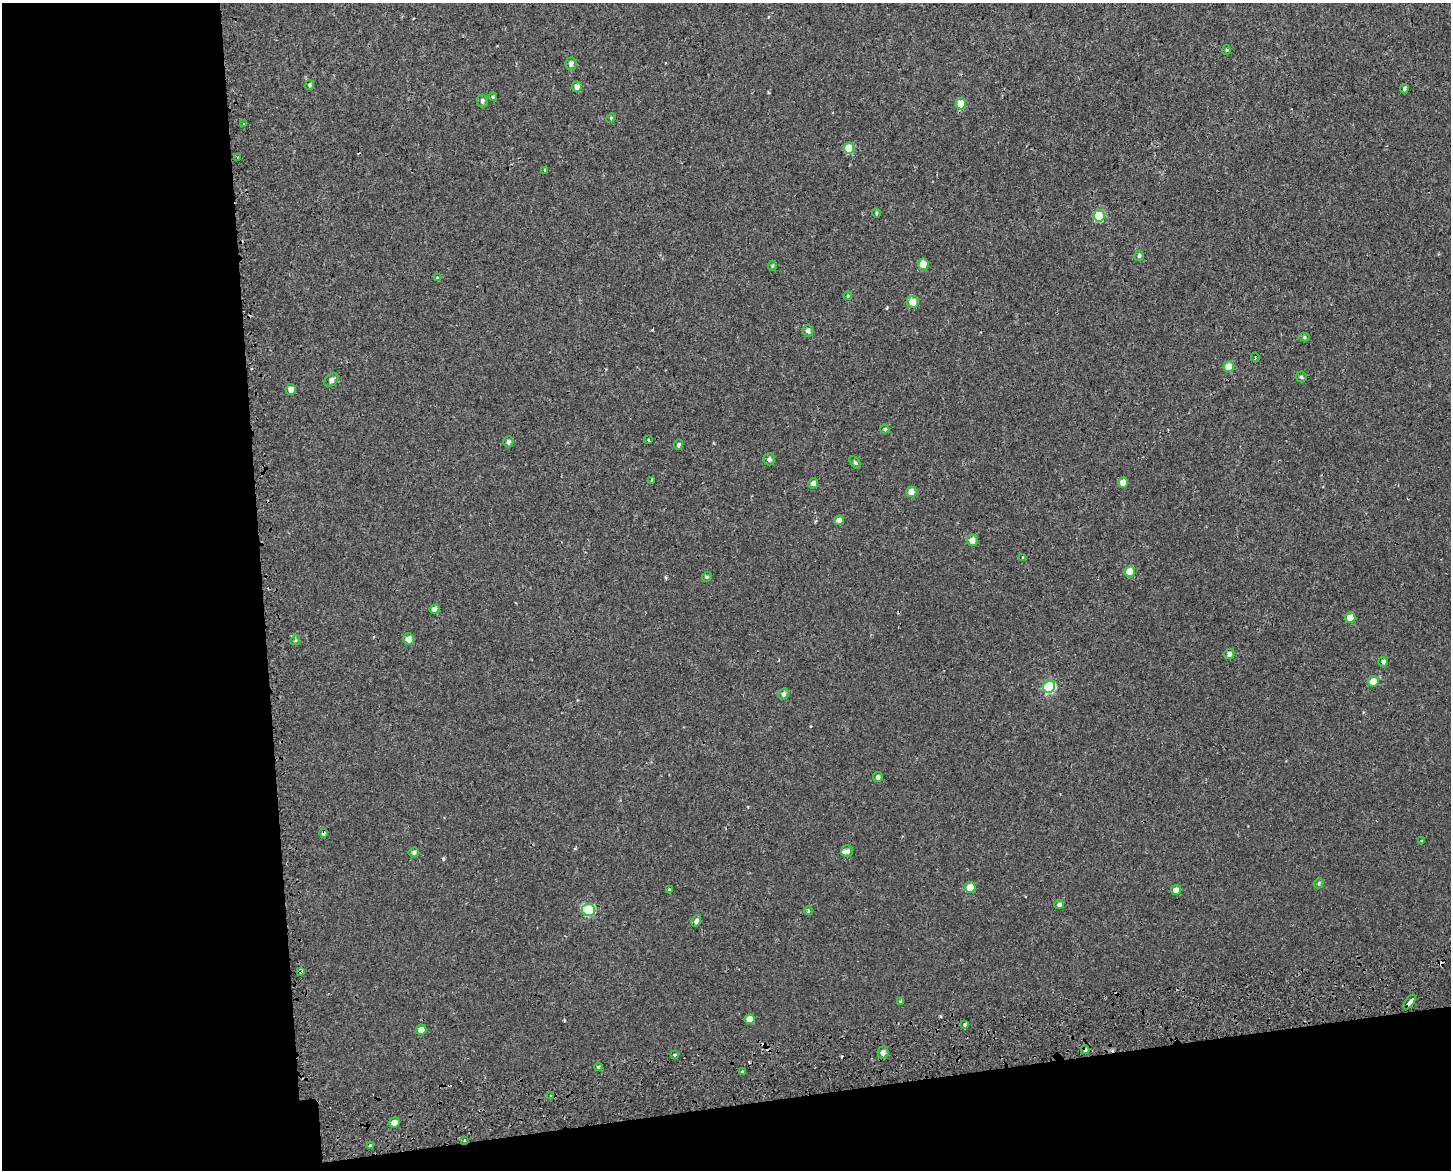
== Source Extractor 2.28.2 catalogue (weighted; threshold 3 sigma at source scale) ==
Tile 10 of 3 x 4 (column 1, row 4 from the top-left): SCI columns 26-1474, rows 61-1228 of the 4454 x 4791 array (HDU 1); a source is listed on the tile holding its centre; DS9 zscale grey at full resolution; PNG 1453 x 1172 px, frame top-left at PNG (2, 3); each listed source drawn as its Kron ellipse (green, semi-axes under 4 px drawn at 4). Shown black and unused: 24% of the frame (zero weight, under 2 of 3 exposures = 4% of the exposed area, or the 3 px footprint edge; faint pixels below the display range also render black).
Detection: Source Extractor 2.28.2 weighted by HDU 2 'WHT'; one run over the whole footprint, this tile lists its part. Background 0.00163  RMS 0.0027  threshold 0.0124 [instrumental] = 3 sigma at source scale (4.5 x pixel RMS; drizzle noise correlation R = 1.50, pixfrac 1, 0.0396/0.0396 arcsec/px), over >= 5 px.
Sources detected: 87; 6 cosmic-ray / hot-pixel residue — neither listed nor drawn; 1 inside a brighter listed object's ellipse — not listed separately; the other 80 listed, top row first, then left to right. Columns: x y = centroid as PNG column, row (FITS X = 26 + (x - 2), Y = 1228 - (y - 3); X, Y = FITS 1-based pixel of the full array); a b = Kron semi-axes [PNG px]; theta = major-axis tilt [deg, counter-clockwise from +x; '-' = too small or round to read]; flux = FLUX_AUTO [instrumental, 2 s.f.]
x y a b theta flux
1226 50 5 4 - 0.31
571 64 6 5 - 0.99
310 85 5 4 - 0.43
577 87 5 5 - 1.3
1404 89 5 4 - 0.47
493 97 4 3 - 0.32
482 101 6 5 - 0.74
961 104 5 5 - 5.9
611 118 5 4 - 0.32
244 124 3 3 - 0.38
849 148 5 5 - 7.7
238 157 3 2 - 0.23
545 170 3 3 - 0.74
876 213 4 4 - 0.31
1099 216 6 5 - 10
1139 256 5 4 - 0.53
923 264 5 5 - 3
772 266 5 4 - 0.33
438 278 4 4 - 0.44
848 296 4 4 - 0.28
912 302 6 6 - 3.5
808 331 6 5 - 0.88
1304 337 5 4 - 0.4
1255 357 4 3 - 0.33
1229 366 5 5 - 4.5
1301 377 5 5 - 0.52
331 380 8 5 40 1.3
291 389 5 5 - 1.5
885 429 4 4 - 0.42
648 440 3 2 - 0.37
508 442 5 5 - 0.75
678 445 5 4 - 0.61
769 459 6 6 - 0.83
855 462 7 4 -53 0.44
652 480 3 3 - 0.91
1123 482 5 5 - 2.2
813 483 5 5 - 1.2
911 492 5 5 - 2.9
839 520 5 4 - 1.5
972 540 6 5 - 2
1022 558 4 2 - 0.24
1130 571 5 5 - 5
707 577 5 4 - 0.39
434 609 5 4 - 1.4
1350 617 5 5 - 2.8
409 639 5 5 - 2.1
295 640 5 4 - 0.37
1229 654 5 5 - 0.97
1383 662 5 4 - 0.78
1373 681 5 5 - 2.5
1049 687 6 6 - 24
783 694 6 5 - 0.84
878 777 5 5 - 0.85
323 833 4 3 - 1.1
1422 841 4 3 - 0.26
847 851 6 6 - 0.84
414 852 5 5 - 0.64
1319 883 5 4 - 0.44
970 887 5 5 - 4.7
669 890 3 3 - 0.54
1176 890 5 5 - 1.7
1059 904 5 4 - 0.63
588 910 6 6 - 19
808 911 4 3 - 0.6
696 921 6 4 58 0.9
301 972 4 3 - 2.1
901 1001 3 3 - 0.5
1410 1002 8 3 56 3.7
750 1019 5 5 - 2.6
964 1024 3 3 - 1.2
421 1030 5 5 - 2.3
1085 1050 4 4 - 1.4
883 1052 6 5 - 1
675 1055 4 3 - 0.4
598 1067 4 4 - 0.35
742 1072 3 3 - 1.8
550 1096 3 3 - 0.58
394 1123 5 5 - 1.6
464 1140 3 2 - 0.3
370 1145 3 3 - 1.8
Overlapping masked pixels (flux is a lower limit): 5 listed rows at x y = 323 833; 301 972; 1410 1002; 1085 1050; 464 1140